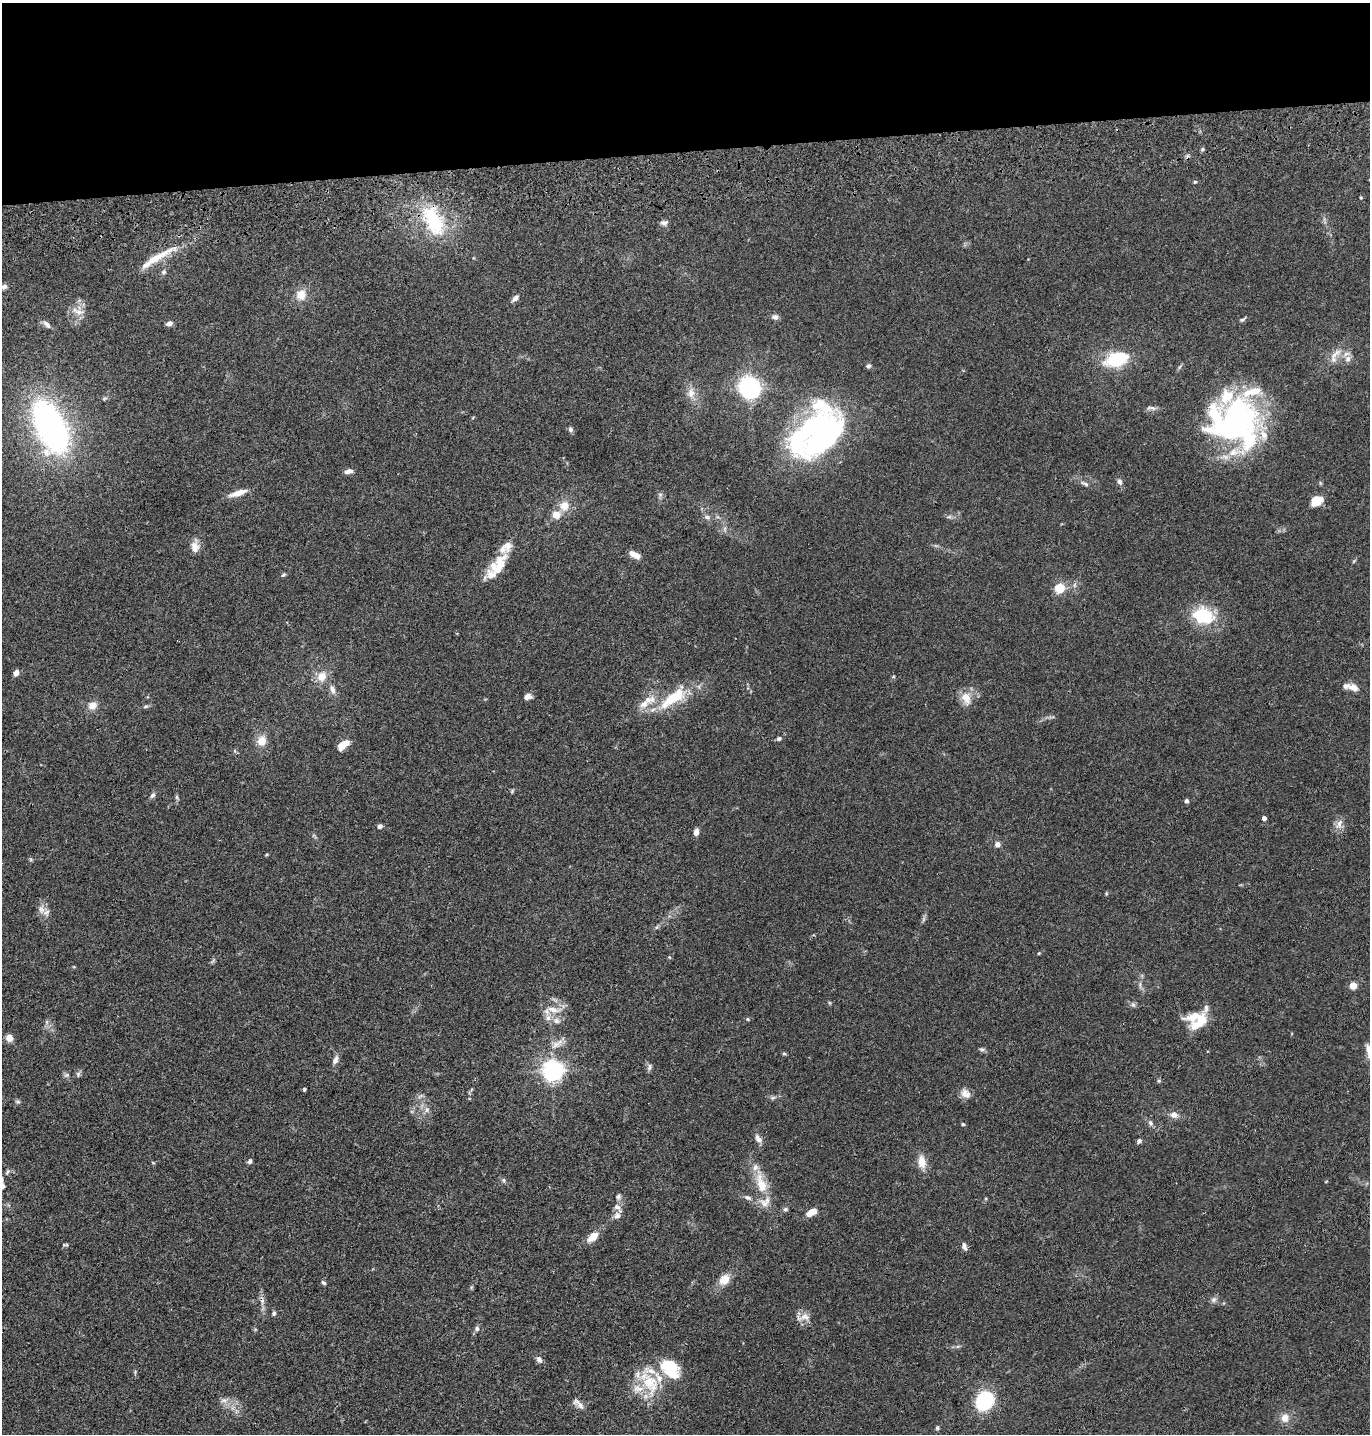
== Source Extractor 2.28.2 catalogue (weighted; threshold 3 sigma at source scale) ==
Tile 2 of 3 x 3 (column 2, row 1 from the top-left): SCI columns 1491-2858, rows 2980-4411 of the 4349 x 4527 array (HDU 1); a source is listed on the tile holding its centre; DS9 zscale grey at full resolution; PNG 1372 x 1436 px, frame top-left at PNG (2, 3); no overlay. Shown black and unused: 10% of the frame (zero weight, under 3 of 4 exposures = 6% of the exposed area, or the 3 px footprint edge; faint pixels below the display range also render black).
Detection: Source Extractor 2.28.2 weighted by HDU 2 'WHT'; one run over the whole footprint, this tile lists its part. Background 0.0829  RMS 0.0061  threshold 0.0276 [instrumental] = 3 sigma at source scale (4.5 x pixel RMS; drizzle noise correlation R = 1.50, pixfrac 1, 0.05/0.05 arcsec/px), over >= 5 px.
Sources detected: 147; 7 inside a brighter object's white glare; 1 cosmic-ray / hot-pixel residue — not listed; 19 inside a brighter listed object's ellipse — not listed separately; the other 120 listed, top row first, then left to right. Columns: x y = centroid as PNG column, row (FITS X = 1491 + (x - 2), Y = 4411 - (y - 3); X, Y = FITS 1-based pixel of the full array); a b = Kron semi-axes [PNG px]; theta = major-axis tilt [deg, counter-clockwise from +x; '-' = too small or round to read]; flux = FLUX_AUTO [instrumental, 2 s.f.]
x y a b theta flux
1202 149 5 5 - 0.95
1195 182 5 4 - 0.67
1361 197 4 4 - 0.7
433 221 42 21 -63 42
664 223 9 6 -2 2
155 258 55 9 28 16
164 272 7 6 - 1.3
4 287 7 5 35 1.7
301 295 12 11 - 7.6
515 298 9 5 41 2.5
78 311 21 8 -14 5.1
775 317 8 7 - 2.1
1242 319 10 4 34 1.1
169 323 8 6 18 2.1
47 324 12 7 -46 2.7
1335 356 27 9 61 7
1116 359 23 13 21 36
1348 359 9 8 - 3.2
868 366 6 6 - 1.4
750 389 7 6 - 270
691 393 14 10 -86 5.2
104 399 7 5 18 1
1151 408 14 5 -8 2
1248 424 62 30 -86 76
50 427 53 26 -66 200
570 429 7 5 -73 1.6
820 433 70 40 67 120
348 471 10 5 11 2.6
1120 482 8 6 -65 1.9
1085 484 12 4 -27 1.9
238 493 21 6 17 6.6
1317 501 12 9 28 10
564 506 13 11 58 7.5
556 515 5 5 - 12
707 517 9 6 -10 1.8
195 547 15 9 88 5.2
635 555 13 6 -26 4.8
499 566 38 13 68 15
283 575 6 5 - 0.96
1059 588 5 5 - 38
1203 616 9 7 -14 84
16 673 6 5 - 3.2
322 676 15 12 62 7.4
1353 687 13 8 -22 4.4
332 689 13 7 -69 3.3
528 697 10 7 18 2.5
673 698 43 17 37 26
966 698 19 13 -69 7.2
92 705 11 10 - 4.8
146 706 7 5 18 1
779 739 6 5 - 1.2
261 741 12 10 76 7.4
343 745 12 7 36 8.5
153 795 9 5 54 1.6
177 797 6 4 -62 0.96
1186 801 4 4 - 1.9
1264 818 4 4 - 2.6
1339 824 15 7 58 3.8
380 826 5 5 - 2.1
696 832 8 6 81 2.7
997 844 6 5 - 3.3
41 909 12 9 -67 3.9
657 927 6 4 70 0.86
1039 953 5 3 - 0.57
1353 986 5 4 - 15
1133 1005 7 5 -44 1.4
554 1010 22 8 -8 7.1
548 1018 9 7 89 3.2
747 1019 5 4 - 0.78
1201 1020 31 12 41 13
556 1021 10 8 -30 3
9 1038 8 7 - 4.3
556 1044 14 10 39 5
982 1049 7 5 -19 1.3
1369 1051 19 7 -79 5.3
784 1054 6 4 -1 0.77
335 1060 12 6 67 2.9
649 1067 10 5 79 1.6
552 1071 7 7 - 390
78 1074 8 6 90 1.3
66 1075 8 5 21 1.3
1159 1081 6 4 -71 0.75
304 1089 3 3 - 1
967 1095 12 11 - 4.1
773 1098 8 5 21 1.3
18 1101 8 4 -9 0.97
427 1110 8 6 88 2.2
1174 1115 10 8 -10 3.8
1150 1123 7 6 - 1.7
963 1124 5 4 - 0.69
758 1138 12 7 -55 3
1139 1141 6 5 - 1.5
250 1161 6 5 - 1.5
922 1162 13 8 -82 7.8
153 1163 5 3 - 0.54
503 1180 6 5 - 1
761 1184 31 13 -72 16
3 1186 6 5 - 1.2
618 1197 8 5 80 1.5
748 1198 11 6 -25 2.2
618 1208 16 7 -48 3.1
785 1209 6 5 - 1.2
811 1213 14 7 28 5.4
593 1237 13 7 41 8
65 1245 9 4 4 0.94
964 1246 10 6 -71 2.1
724 1280 13 10 51 8
323 1283 6 4 -39 0.99
1214 1299 8 7 - 1.9
274 1313 6 4 81 1.3
805 1317 16 10 -4 5
477 1328 7 6 - 1.8
539 1359 8 6 -56 2.3
670 1369 22 14 -50 28
649 1382 39 20 -56 25
224 1400 10 6 2 2.6
985 1400 15 13 62 46
580 1405 18 7 -31 3.5
1285 1418 11 9 76 5.3
937 1428 6 5 - 1.1
Isophote crosses this tile's border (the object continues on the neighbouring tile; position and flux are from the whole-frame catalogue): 2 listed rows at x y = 1369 1051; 3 1186